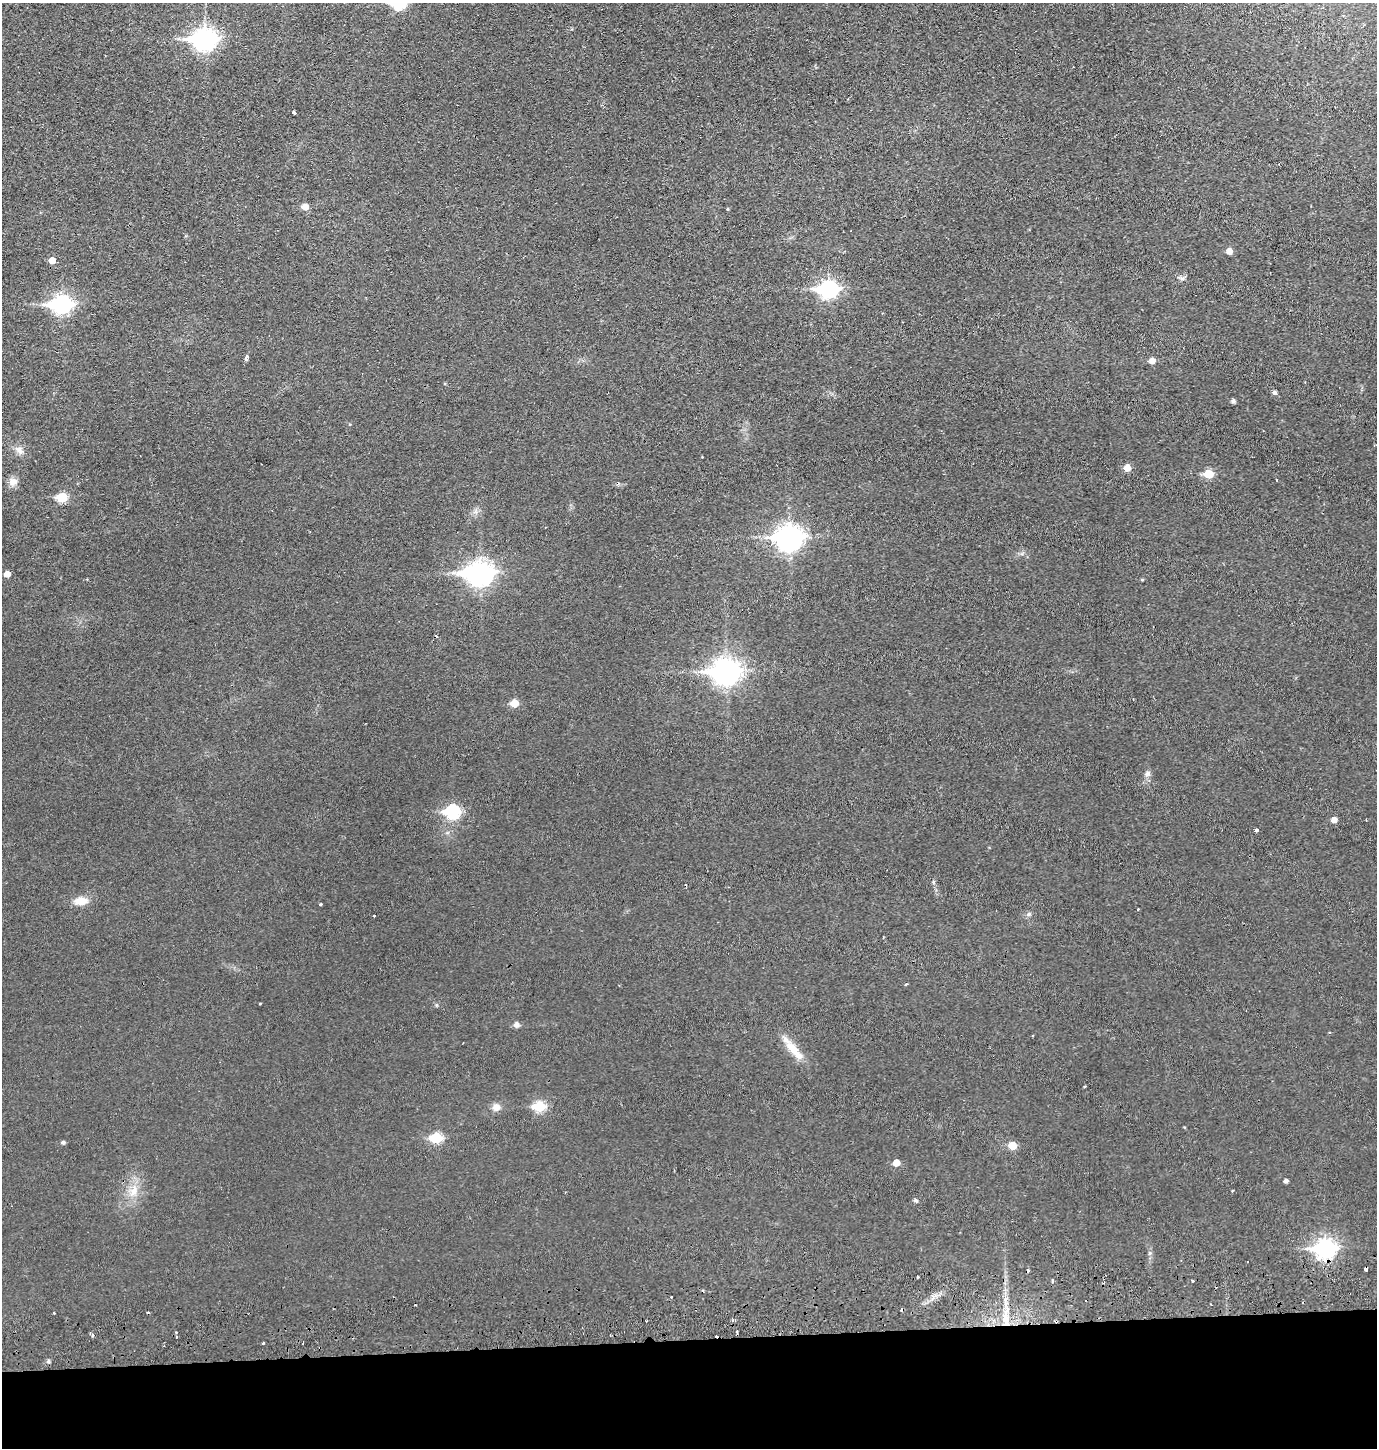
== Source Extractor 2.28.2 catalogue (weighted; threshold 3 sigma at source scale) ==
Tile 8 of 3 x 3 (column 2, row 3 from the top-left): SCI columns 1473-2847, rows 57-1502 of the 4322 x 4453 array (HDU 1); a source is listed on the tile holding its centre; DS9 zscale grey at full resolution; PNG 1379 x 1450 px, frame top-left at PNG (2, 3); no overlay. Shown black and unused: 8% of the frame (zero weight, under 2 of 3 exposures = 3% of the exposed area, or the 3 px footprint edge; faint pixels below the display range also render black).
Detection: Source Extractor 2.28.2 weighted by HDU 2 'WHT'; one run over the whole footprint, this tile lists its part. Background 0.0267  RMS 0.0049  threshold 0.0221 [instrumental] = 3 sigma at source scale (4.5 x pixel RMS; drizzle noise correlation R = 1.50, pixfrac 1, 0.05/0.05 arcsec/px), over >= 5 px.
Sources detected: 70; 1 inside a brighter object's white glare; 9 cosmic-ray / hot-pixel residue — not listed; the other 60 listed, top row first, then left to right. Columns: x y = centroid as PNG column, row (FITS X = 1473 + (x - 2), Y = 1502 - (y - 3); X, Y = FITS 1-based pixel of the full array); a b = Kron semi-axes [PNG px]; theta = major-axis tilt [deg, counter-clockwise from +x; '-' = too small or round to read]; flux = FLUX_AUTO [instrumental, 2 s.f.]
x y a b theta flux
399 3 7 6 - 58
204 39 10 8 1 280
294 112 4 3 - 1.1
305 207 7 6 - 3.7
727 209 4 3 - 0.49
1229 251 5 5 - 3.5
52 260 6 5 - 3.8
1182 278 7 4 -1 1.1
828 289 9 7 1 140
61 305 10 7 2 150
246 357 6 3 69 1.9
1152 361 6 5 - 3
1274 392 6 5 - 0.98
1233 401 4 4 - 1.3
19 450 14 8 -46 3.1
1127 468 5 5 - 5.7
1208 474 6 5 - 13
1277 480 3 2 - 0.68
13 481 11 10 - 3.4
62 497 6 5 - 21
789 538 11 9 2 380
7 574 5 5 - 4
480 574 9 8 - 320
1142 580 4 3 - 0.51
726 672 11 9 2 430
514 703 6 5 - 8
1147 774 8 7 - 1.5
452 812 8 7 - 63
1334 820 5 5 - 3.4
1256 830 3 3 - 7.6
81 901 14 8 6 7.1
320 904 3 3 - 1.1
1029 914 6 5 - 0.96
374 916 3 3 - 1.2
260 1003 3 3 - 0.69
516 1025 6 5 - 2.2
793 1050 34 10 -49 9.1
539 1106 6 6 - 29
496 1107 10 9 - 3
436 1138 6 6 - 28
63 1142 5 4 - 1.1
1012 1146 5 5 - 9.2
896 1163 5 5 - 5.7
1286 1181 4 4 - 1.4
133 1191 17 11 62 6.7
1232 1191 3 2 - 0.5
915 1200 5 5 - 0.86
1325 1249 9 7 2 190
917 1277 3 2 - 2.1
1053 1281 3 3 - 6.5
1104 1282 4 3 - 0.54
54 1313 3 2 - 0.55
1006 1319 27 9 -88 10
732 1320 4 4 - 0.77
1056 1321 4 3 - 0.79
737 1331 3 3 - 0.83
93 1335 3 2 - 1.6
263 1343 3 2 - 0.9
303 1343 2 2 - 0.45
48 1361 6 3 72 0.69
Overlapping masked pixels (flux is a lower limit): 2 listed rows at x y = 1006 1319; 1056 1321
Isophote crosses this tile's border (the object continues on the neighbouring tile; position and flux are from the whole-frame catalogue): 1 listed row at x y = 399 3
Unlisted compact peaks at least as high as the median listed source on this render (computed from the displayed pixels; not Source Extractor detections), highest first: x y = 1150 1253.